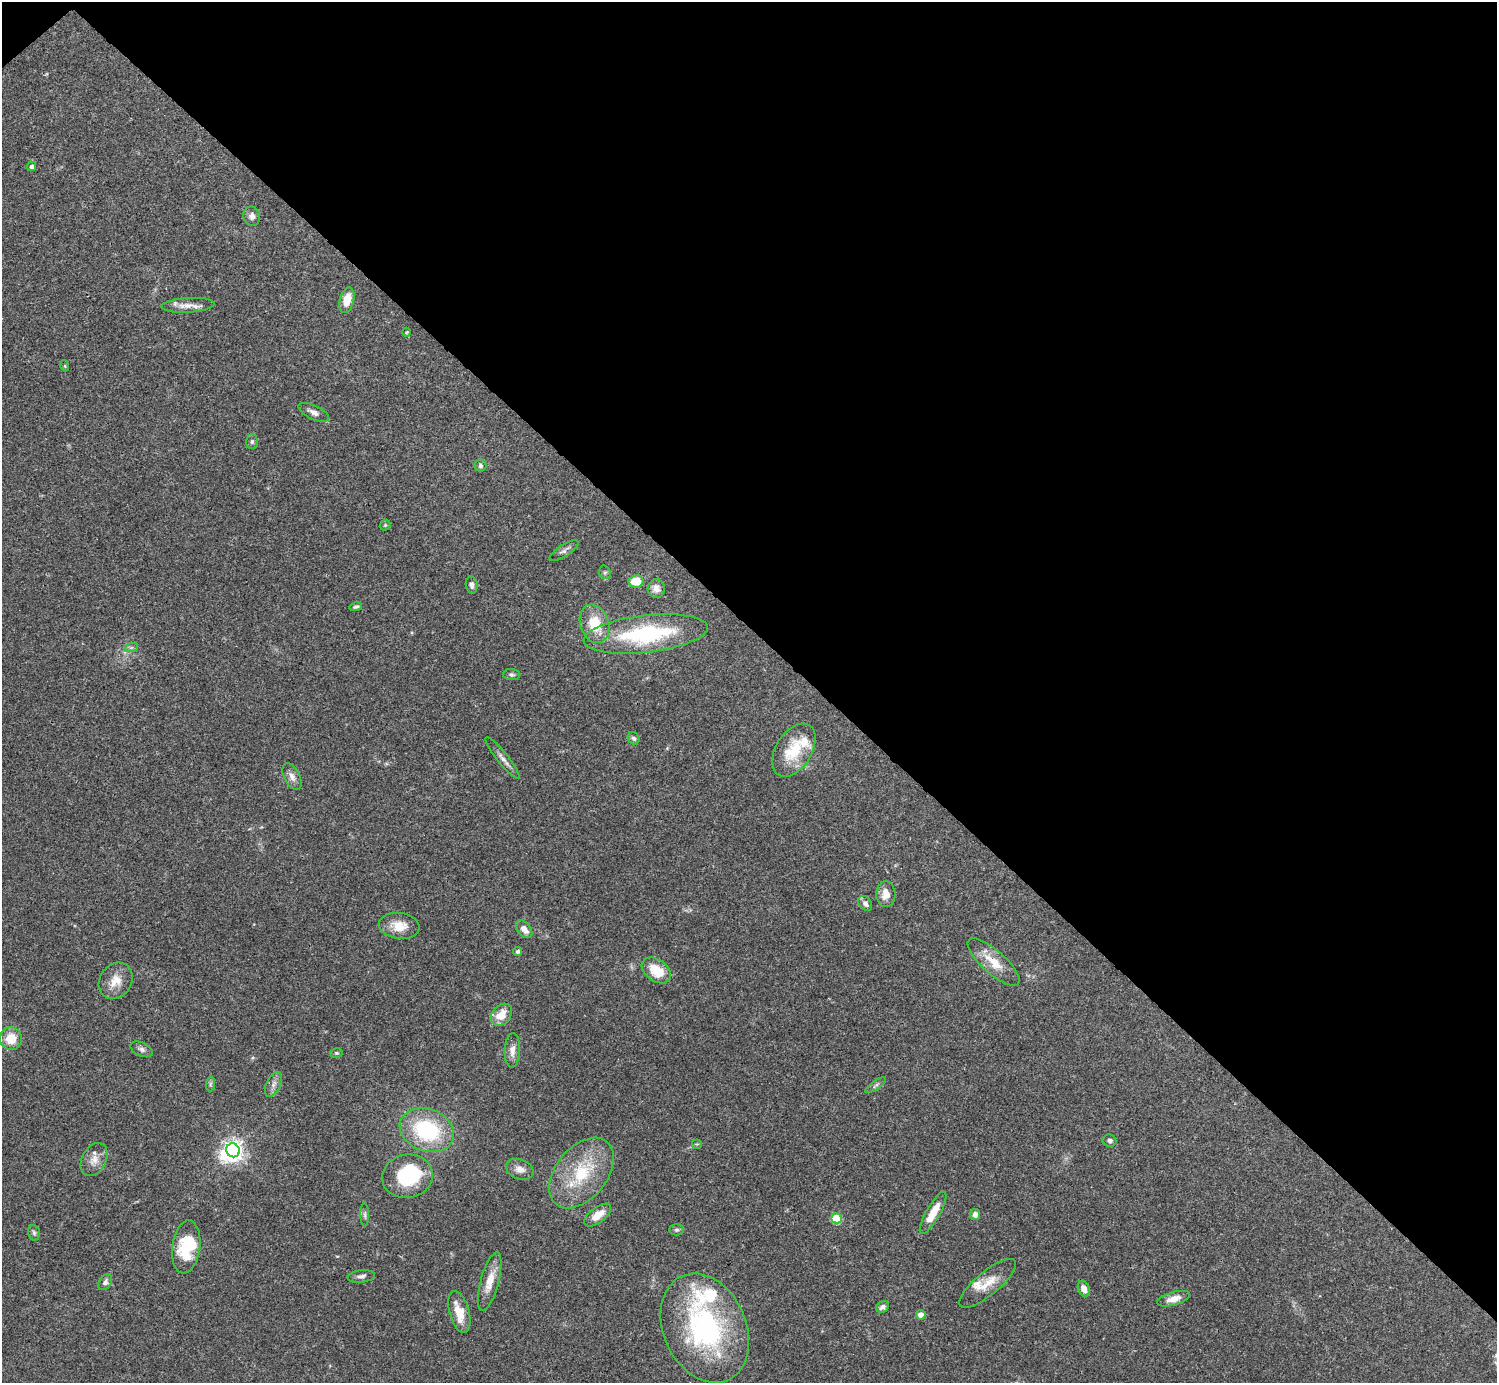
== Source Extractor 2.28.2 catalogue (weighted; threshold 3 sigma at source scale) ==
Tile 3 of 4 x 4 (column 3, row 1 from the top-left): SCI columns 2990-4484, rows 4302-5682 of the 5982 x 5981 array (HDU 1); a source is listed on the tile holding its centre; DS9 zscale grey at full resolution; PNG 1499 x 1385 px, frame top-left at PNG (2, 2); each listed source drawn as its Kron ellipse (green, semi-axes under 4 px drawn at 4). Shown black and unused: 46% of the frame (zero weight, under 3 of 4 exposures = <1% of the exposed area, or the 3 px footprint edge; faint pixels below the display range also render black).
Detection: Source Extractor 2.28.2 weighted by HDU 2 'WHT'; one run over the whole footprint, this tile lists its part. Background 0.041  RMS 0.0027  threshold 0.012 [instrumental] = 3 sigma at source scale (4.5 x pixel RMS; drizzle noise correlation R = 1.50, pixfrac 1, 0.05/0.05 arcsec/px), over >= 5 px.
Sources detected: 72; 3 inside a brighter object's white glare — neither listed nor drawn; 3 inside a brighter listed object's ellipse — not listed separately; the other 66 listed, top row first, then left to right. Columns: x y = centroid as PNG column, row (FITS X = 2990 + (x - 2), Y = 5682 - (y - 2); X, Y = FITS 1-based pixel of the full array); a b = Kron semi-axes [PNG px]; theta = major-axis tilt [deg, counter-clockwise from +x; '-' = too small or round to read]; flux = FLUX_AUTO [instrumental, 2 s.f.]
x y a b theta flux
31 166 5 4 - 0.74
252 216 10 8 -70 1.4
347 300 13 7 75 3.8
188 305 26 7 3 2.6
407 332 4 4 - 0.28
65 366 5 3 - 0.25
314 412 16 7 -25 1.5
252 442 7 5 88 0.56
480 466 6 6 - 0.66
385 525 6 5 - 0.36
564 551 17 6 34 1.1
605 572 7 5 -69 0.51
636 581 7 6 - 5.5
472 585 8 6 -79 0.98
656 589 9 8 - 1.6
356 607 6 4 13 0.52
595 624 20 14 -71 7.7
646 634 62 18 6 29
131 648 7 4 19 0.51
512 675 8 5 -4 0.58
634 738 6 5 - 0.64
794 750 29 18 58 10
502 758 26 5 -51 1.6
292 776 14 8 -64 1.6
886 894 13 9 -89 2.8
865 903 8 6 -55 1.1
399 926 20 13 -8 4.4
524 929 10 6 -50 2
518 951 4 4 - 0.58
994 962 33 11 -42 5.7
656 970 16 11 -35 6.5
116 981 19 16 57 4.1
501 1015 12 9 48 3.8
11 1039 11 11 - 5
141 1049 12 6 -25 1
512 1050 17 7 88 2.1
336 1053 6 5 - 0.43
210 1084 7 4 88 0.52
273 1084 13 7 64 1.5
876 1085 12 4 36 0.65
427 1130 28 21 -21 24
1110 1141 7 6 - 0.89
697 1144 5 5 - 0.36
233 1150 7 6 - 150
94 1160 17 12 61 2.7
520 1169 14 10 -20 2
581 1173 40 25 51 15
407 1176 25 21 10 18
933 1213 24 7 61 5
365 1215 12 4 -90 0.72
598 1215 16 7 38 3.4
975 1215 5 5 - 1.3
836 1218 5 5 - 14
676 1230 7 5 0 0.49
34 1233 8 5 -74 0.61
186 1247 26 14 82 11
361 1276 13 6 7 1
490 1281 30 9 75 4.3
105 1282 9 6 56 0.96
988 1283 35 12 40 5.2
1084 1289 8 5 -67 1.9
1173 1299 17 6 15 2.4
882 1307 7 5 36 0.99
459 1312 21 10 -74 5
921 1315 5 4 - 2.1
705 1328 57 41 -66 49